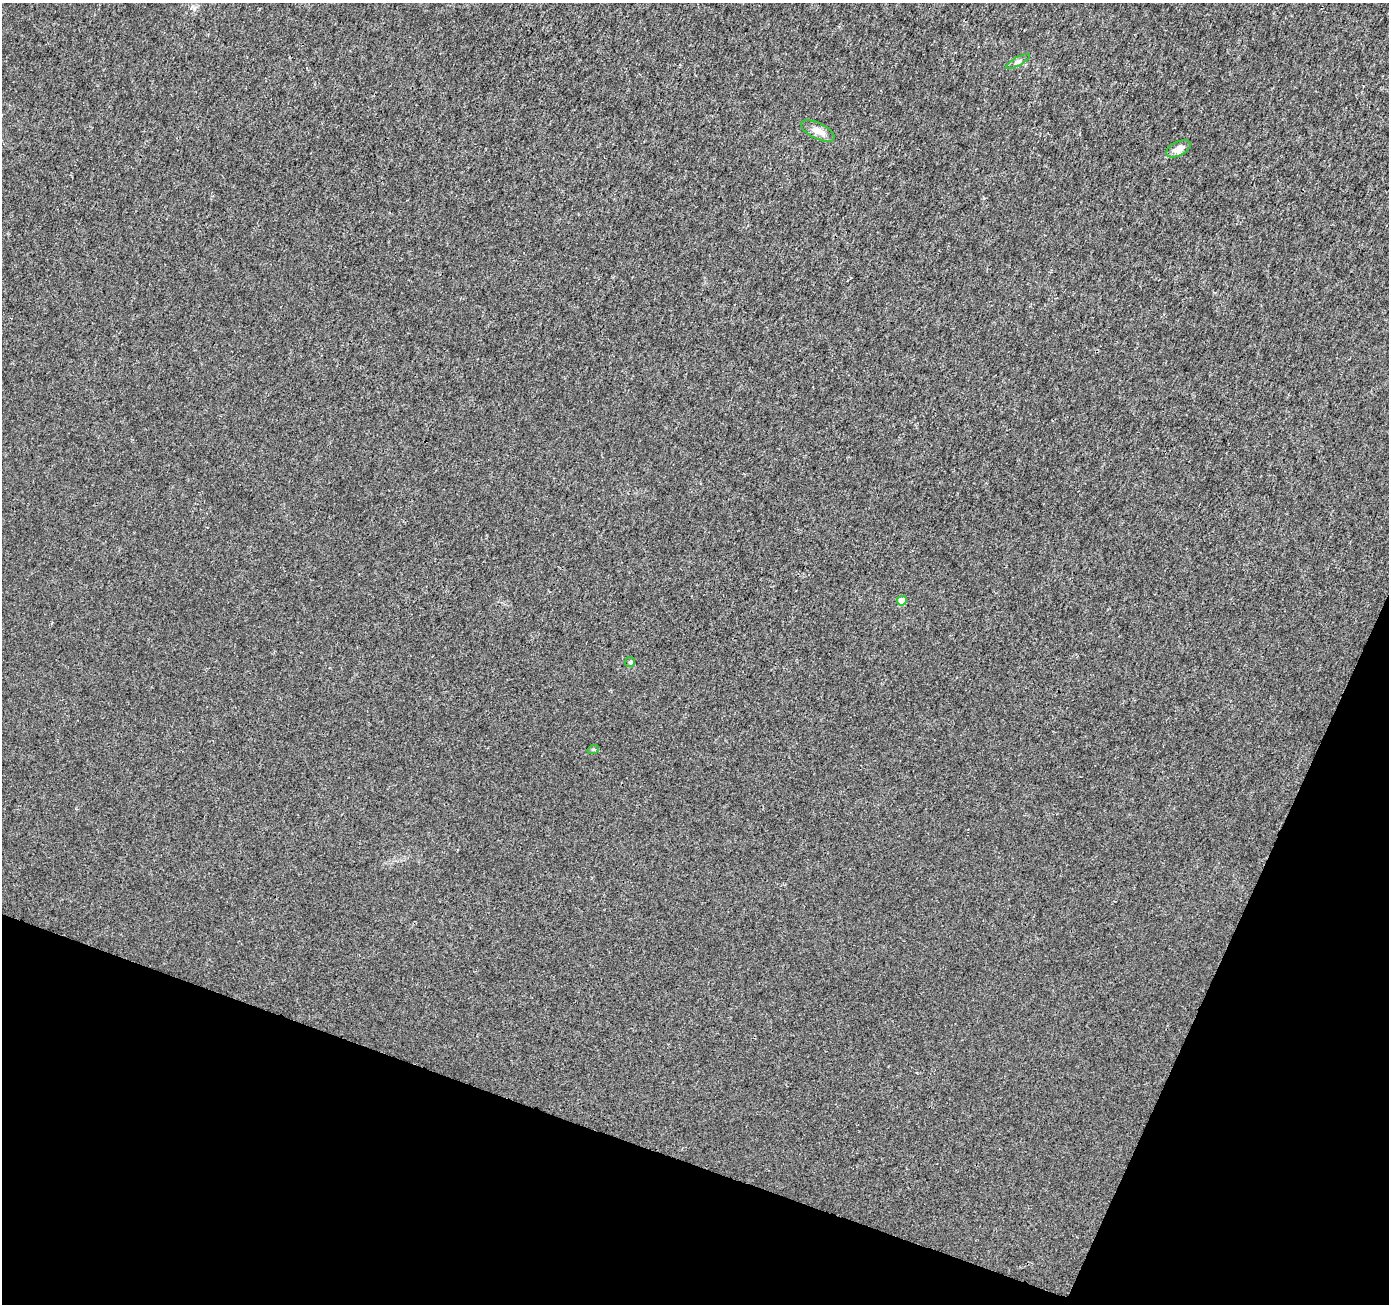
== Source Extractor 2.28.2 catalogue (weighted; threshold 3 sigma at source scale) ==
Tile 15 of 4 x 4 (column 3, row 4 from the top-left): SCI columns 2785-4171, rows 275-1576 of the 5559 x 5692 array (HDU 1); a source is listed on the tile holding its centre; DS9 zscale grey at full resolution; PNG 1391 x 1306 px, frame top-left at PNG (2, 3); each listed source drawn as its Kron ellipse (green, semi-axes under 4 px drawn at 4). Shown black and unused: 18% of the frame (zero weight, under 3 of 4 exposures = <1% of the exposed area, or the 3 px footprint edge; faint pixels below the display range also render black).
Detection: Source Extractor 2.28.2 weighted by HDU 2 'WHT'; one run over the whole footprint, this tile lists its part. Background 0.0014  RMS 0.0021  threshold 0.00928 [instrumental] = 3 sigma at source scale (4.5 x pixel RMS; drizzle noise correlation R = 1.50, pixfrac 1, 0.0396/0.0396 arcsec/px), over >= 5 px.
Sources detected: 6; all 6 listed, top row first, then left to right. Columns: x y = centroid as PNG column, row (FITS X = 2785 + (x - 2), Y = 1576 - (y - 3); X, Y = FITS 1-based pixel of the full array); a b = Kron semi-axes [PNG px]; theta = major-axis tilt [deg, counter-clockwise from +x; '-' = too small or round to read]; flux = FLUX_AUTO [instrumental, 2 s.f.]
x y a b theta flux
1018 62 13 4 28 0.63
818 131 18 8 -26 2.1
1178 149 13 7 26 1.7
902 601 5 4 - 3.3
630 662 5 5 - 0.28
593 750 5 3 - 0.25